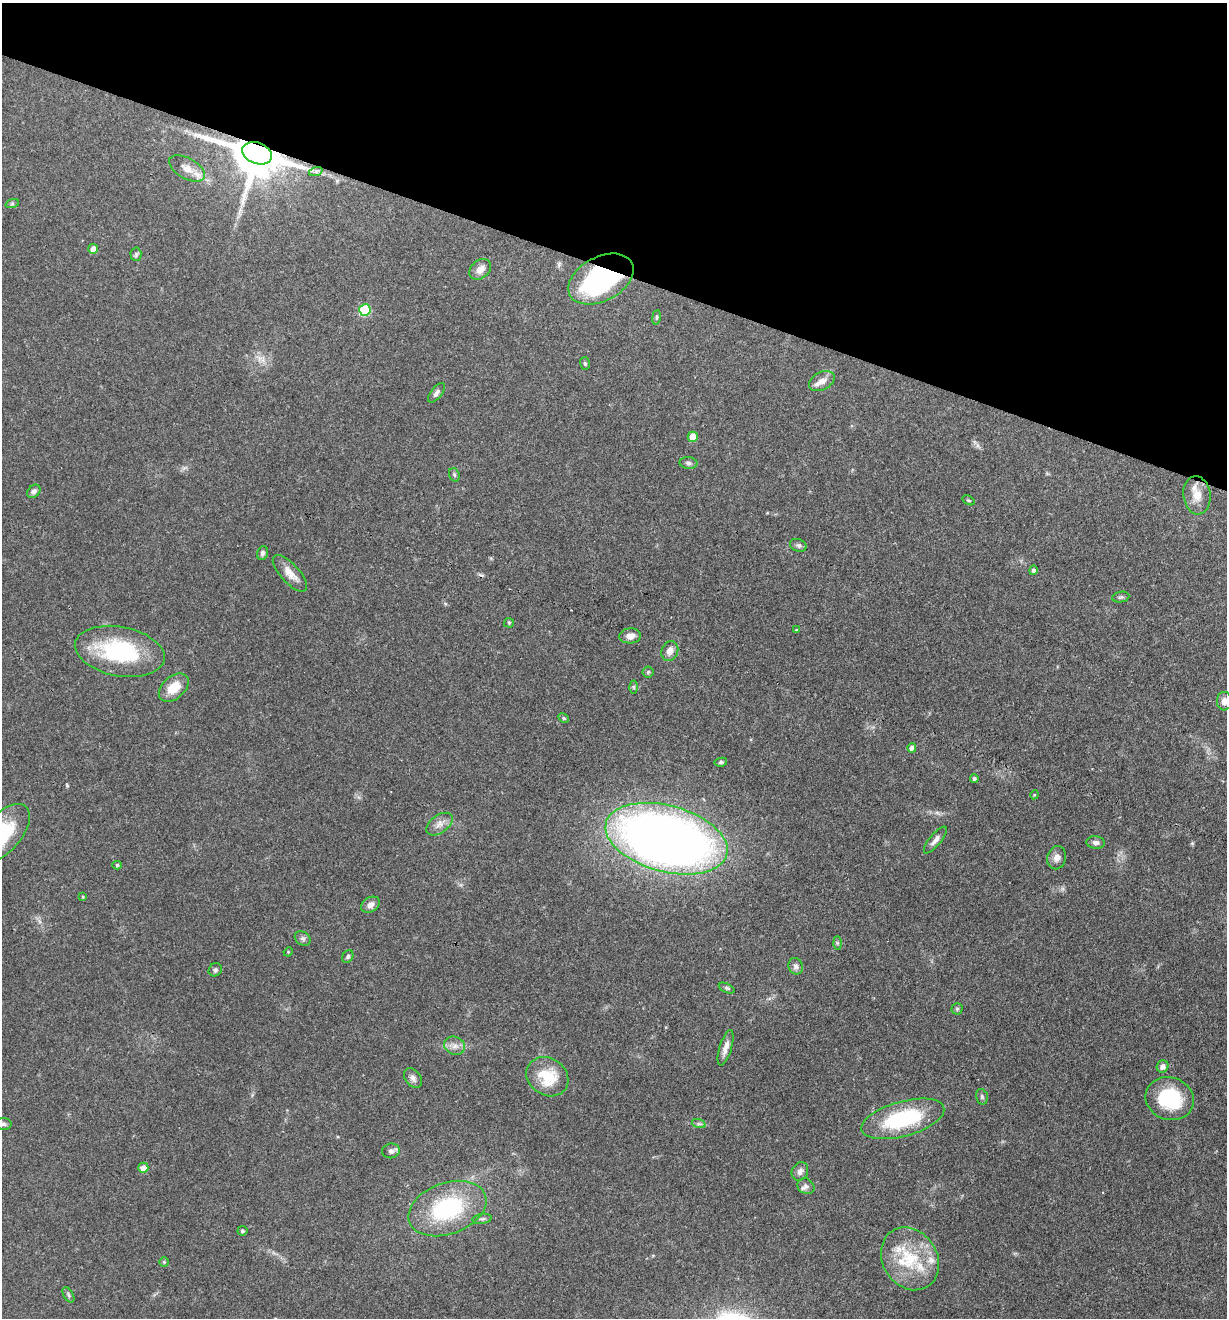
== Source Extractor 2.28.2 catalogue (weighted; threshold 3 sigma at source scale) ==
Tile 2 of 4 x 4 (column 2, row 1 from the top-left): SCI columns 1355-2579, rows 3951-5266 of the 5284 x 5266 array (HDU 1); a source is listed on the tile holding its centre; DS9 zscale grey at full resolution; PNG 1229 x 1320 px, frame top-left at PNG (2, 3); each listed source drawn as its Kron ellipse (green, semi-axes under 4 px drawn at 4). Shown black and unused: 20% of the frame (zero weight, under 3 of 4 exposures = <1% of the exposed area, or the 3 px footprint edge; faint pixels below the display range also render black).
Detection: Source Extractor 2.28.2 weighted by HDU 2 'WHT'; one run over the whole footprint, this tile lists its part. Background 0.19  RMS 0.0053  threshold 0.0238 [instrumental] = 3 sigma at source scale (4.5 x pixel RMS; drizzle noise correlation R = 1.50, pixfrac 1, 0.05/0.05 arcsec/px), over >= 5 px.
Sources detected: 82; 1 long thin detection or spike segment (spike, bleed or trail) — neither listed nor drawn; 6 inside a brighter listed object's ellipse — not listed separately; the other 75 listed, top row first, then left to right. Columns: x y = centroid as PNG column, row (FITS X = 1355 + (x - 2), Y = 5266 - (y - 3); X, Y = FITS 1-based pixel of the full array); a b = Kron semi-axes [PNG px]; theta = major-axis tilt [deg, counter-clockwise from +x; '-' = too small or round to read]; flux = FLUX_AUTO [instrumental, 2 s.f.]
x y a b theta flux
257 153 15 10 -20 2800
187 168 20 10 -29 5.6
316 171 7 4 19 1.1
12 204 7 4 19 0.84
93 249 5 5 - 4.2
136 254 7 5 -87 1.1
480 269 12 9 42 4.3
601 279 35 22 28 85
365 310 6 5 - 34
656 317 7 3 82 0.81
585 364 6 5 - 0.87
822 381 14 9 27 3.7
436 393 11 5 51 1.8
693 437 5 5 - 9.5
688 463 9 6 -4 1.4
454 475 7 5 -70 0.98
34 491 8 5 43 1.5
1197 495 19 13 -83 7.7
968 500 6 4 -30 0.7
798 545 9 6 -19 1.4
262 553 7 5 69 1.2
1033 570 5 4 - 1.3
290 573 23 9 -48 5.8
1121 597 8 5 10 1.2
509 623 5 5 - 0.58
796 630 4 3 - 0.47
630 636 11 7 3 3.7
120 651 45 24 -11 52
670 651 10 8 67 3.7
648 672 5 5 - 0.9
634 687 6 4 -89 0.8
174 688 17 11 42 10
1224 701 9 7 -88 2.9
564 718 6 4 -28 0.88
912 748 4 4 - 3.1
721 762 6 4 10 0.98
974 778 4 4 - 1.1
1034 795 4 3 - 0.45
439 824 15 8 36 3.9
3 833 35 18 49 29
666 839 63 33 -15 520
935 840 16 5 51 2.8
1096 842 9 6 -5 1.9
1057 858 12 9 77 3.3
117 865 5 4 - 0.85
83 897 4 3 - 0.53
370 905 10 7 31 3.1
303 938 8 6 -36 1.5
837 943 7 4 -89 0.84
288 952 5 4 - 0.49
348 956 7 5 60 1
796 966 8 7 - 2.2
215 970 7 6 - 1.2
727 988 8 4 -25 0.97
957 1009 5 5 - 0.86
455 1046 11 9 -23 3.4
725 1048 18 6 73 4
1163 1066 6 5 - 2.6
547 1077 22 18 -34 20
413 1078 11 7 -52 2.3
982 1097 8 5 -76 1.2
1170 1099 24 21 -19 33
903 1119 43 17 15 46
4 1124 8 6 -7 1.4
699 1124 7 4 -18 1.1
391 1151 9 7 8 1.8
143 1168 5 5 - 4.6
800 1171 9 7 59 2.5
806 1186 9 7 -34 1.8
447 1209 40 25 20 54
482 1219 10 5 7 1.4
242 1231 5 5 - 1.1
910 1259 33 27 -57 29
164 1262 5 5 - 0.59
68 1295 8 4 -59 1.1
Overlapping masked pixels (flux is a lower limit): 2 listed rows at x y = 257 153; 601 279
Isophote crosses this tile's border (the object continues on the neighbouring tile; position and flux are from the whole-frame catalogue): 2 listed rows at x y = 1224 701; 3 833